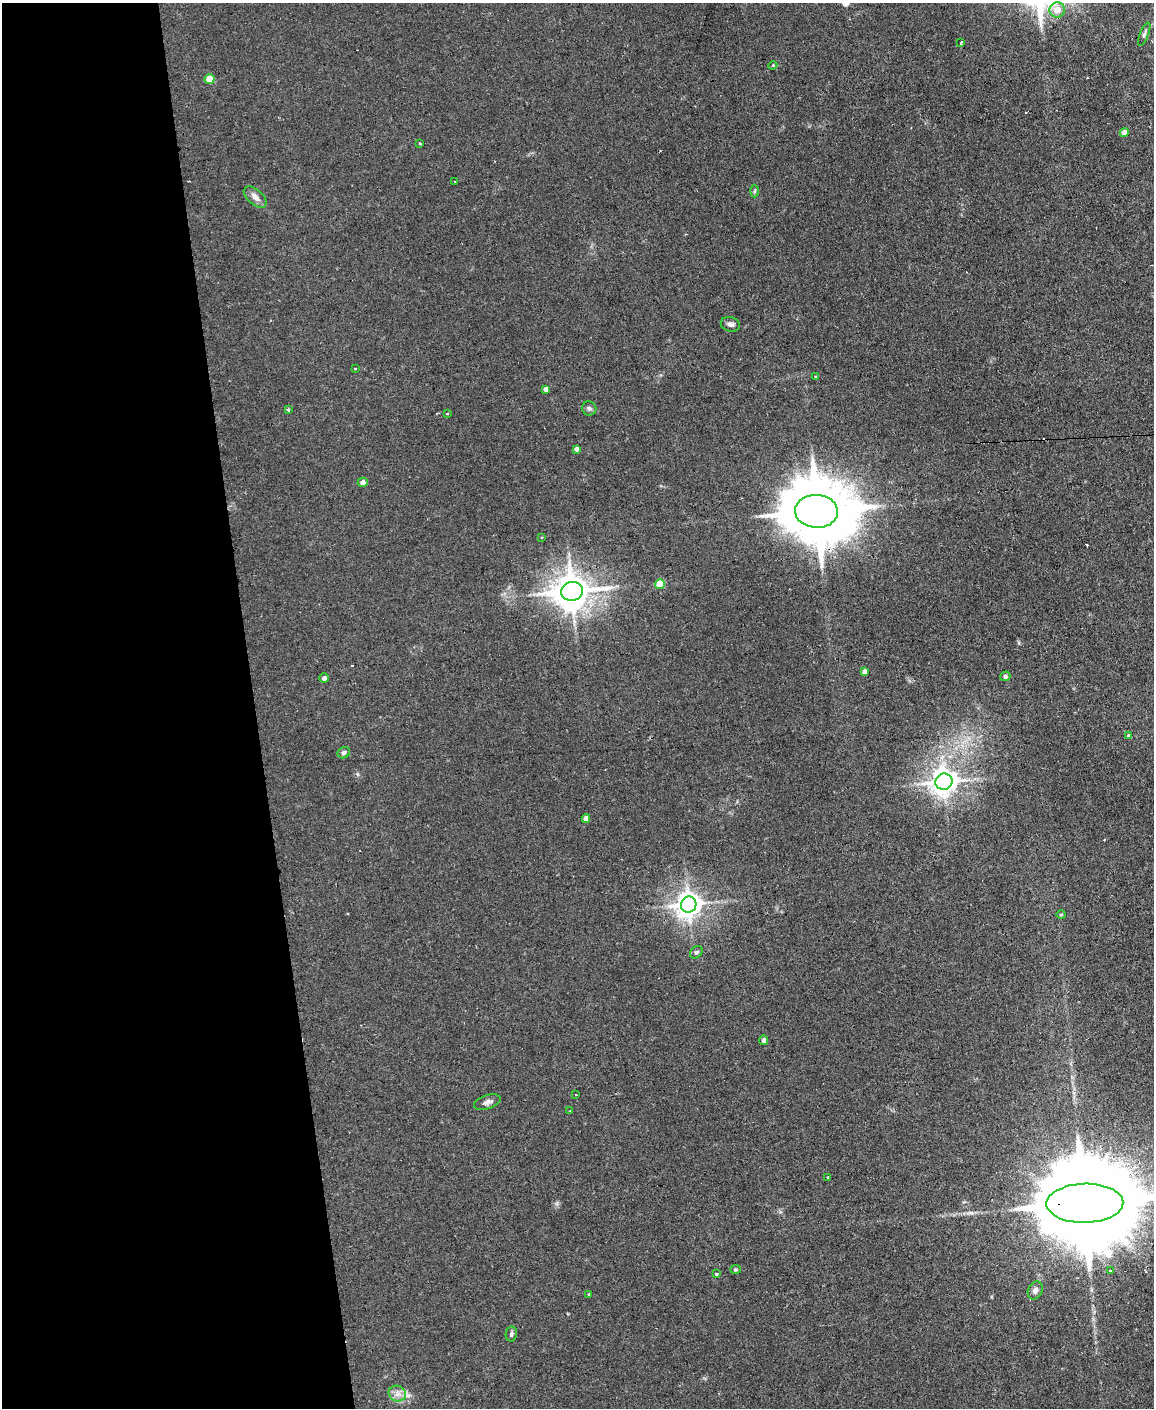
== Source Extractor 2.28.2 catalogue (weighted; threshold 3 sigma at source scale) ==
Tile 5 of 4 x 3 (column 1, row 2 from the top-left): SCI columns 1-1152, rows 1641-3046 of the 4609 x 4577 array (HDU 1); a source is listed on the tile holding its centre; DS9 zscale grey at full resolution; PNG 1156 x 1410 px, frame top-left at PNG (2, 3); each listed source drawn as its Kron ellipse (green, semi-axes under 4 px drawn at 4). Shown black and unused: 22% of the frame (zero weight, under 2 of 3 exposures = <1% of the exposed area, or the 3 px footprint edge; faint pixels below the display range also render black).
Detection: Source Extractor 2.28.2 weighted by HDU 2 'WHT'; one run over the whole footprint, this tile lists its part. Background 0.0454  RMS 0.0051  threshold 0.0229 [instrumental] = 3 sigma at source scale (4.5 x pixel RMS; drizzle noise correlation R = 1.50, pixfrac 1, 0.05/0.05 arcsec/px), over >= 5 px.
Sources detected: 53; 6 cosmic-ray / hot-pixel residue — neither listed nor drawn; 1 inside a brighter listed object's ellipse — not listed separately; the other 46 listed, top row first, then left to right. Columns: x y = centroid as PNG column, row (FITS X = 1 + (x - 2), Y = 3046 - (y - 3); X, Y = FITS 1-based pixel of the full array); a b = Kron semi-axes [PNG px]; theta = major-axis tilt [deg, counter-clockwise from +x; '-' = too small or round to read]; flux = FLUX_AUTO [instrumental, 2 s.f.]
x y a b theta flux
1057 10 7 7 - 5.5
1144 34 12 4 69 1.4
960 43 3 2 - 0.42
773 65 4 3 - 0.45
210 79 5 5 - 12
1124 133 4 4 - 3.8
420 143 3 2 - 0.66
454 181 3 2 - 0.53
754 191 6 4 88 0.67
255 197 13 7 -41 3.2
730 324 10 7 -15 1.8
355 368 3 3 - 0.88
815 376 4 3 - 0.51
546 389 4 4 - 2.2
589 408 7 7 - 1.3
288 410 3 3 - 1.8
447 413 4 2 - 0.43
576 449 4 4 - 1.8
363 482 5 4 - 2.5
816 511 21 16 -3 5200
542 537 3 3 - 0.54
660 584 5 4 - 15
572 591 11 9 12 1200
864 672 4 4 - 2.2
1005 676 5 5 - 1.2
324 678 5 4 - 1.7
1129 736 4 3 - 2.3
344 753 6 5 - 1.2
944 782 8 8 - 560
586 819 4 4 - 3.3
689 905 8 7 - 520
1061 915 4 4 - 0.65
696 952 7 5 43 1.1
764 1040 5 4 - 1.4
576 1095 2 2 - 0.42
487 1102 14 7 18 2.2
570 1111 2 2 - 0.36
828 1178 3 3 - 0.96
1085 1203 38 19 1 18000
735 1270 5 4 - 0.64
1110 1271 3 3 - 1.4
716 1274 3 3 - 1.5
1035 1290 9 7 65 2.1
589 1295 4 3 - 0.46
511 1334 7 5 80 1
397 1394 9 7 -24 3
Overlapping masked pixels (flux is a lower limit): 2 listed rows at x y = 816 511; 1085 1203
Isophote crosses this tile's border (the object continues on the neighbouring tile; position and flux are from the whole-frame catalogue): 1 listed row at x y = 1085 1203